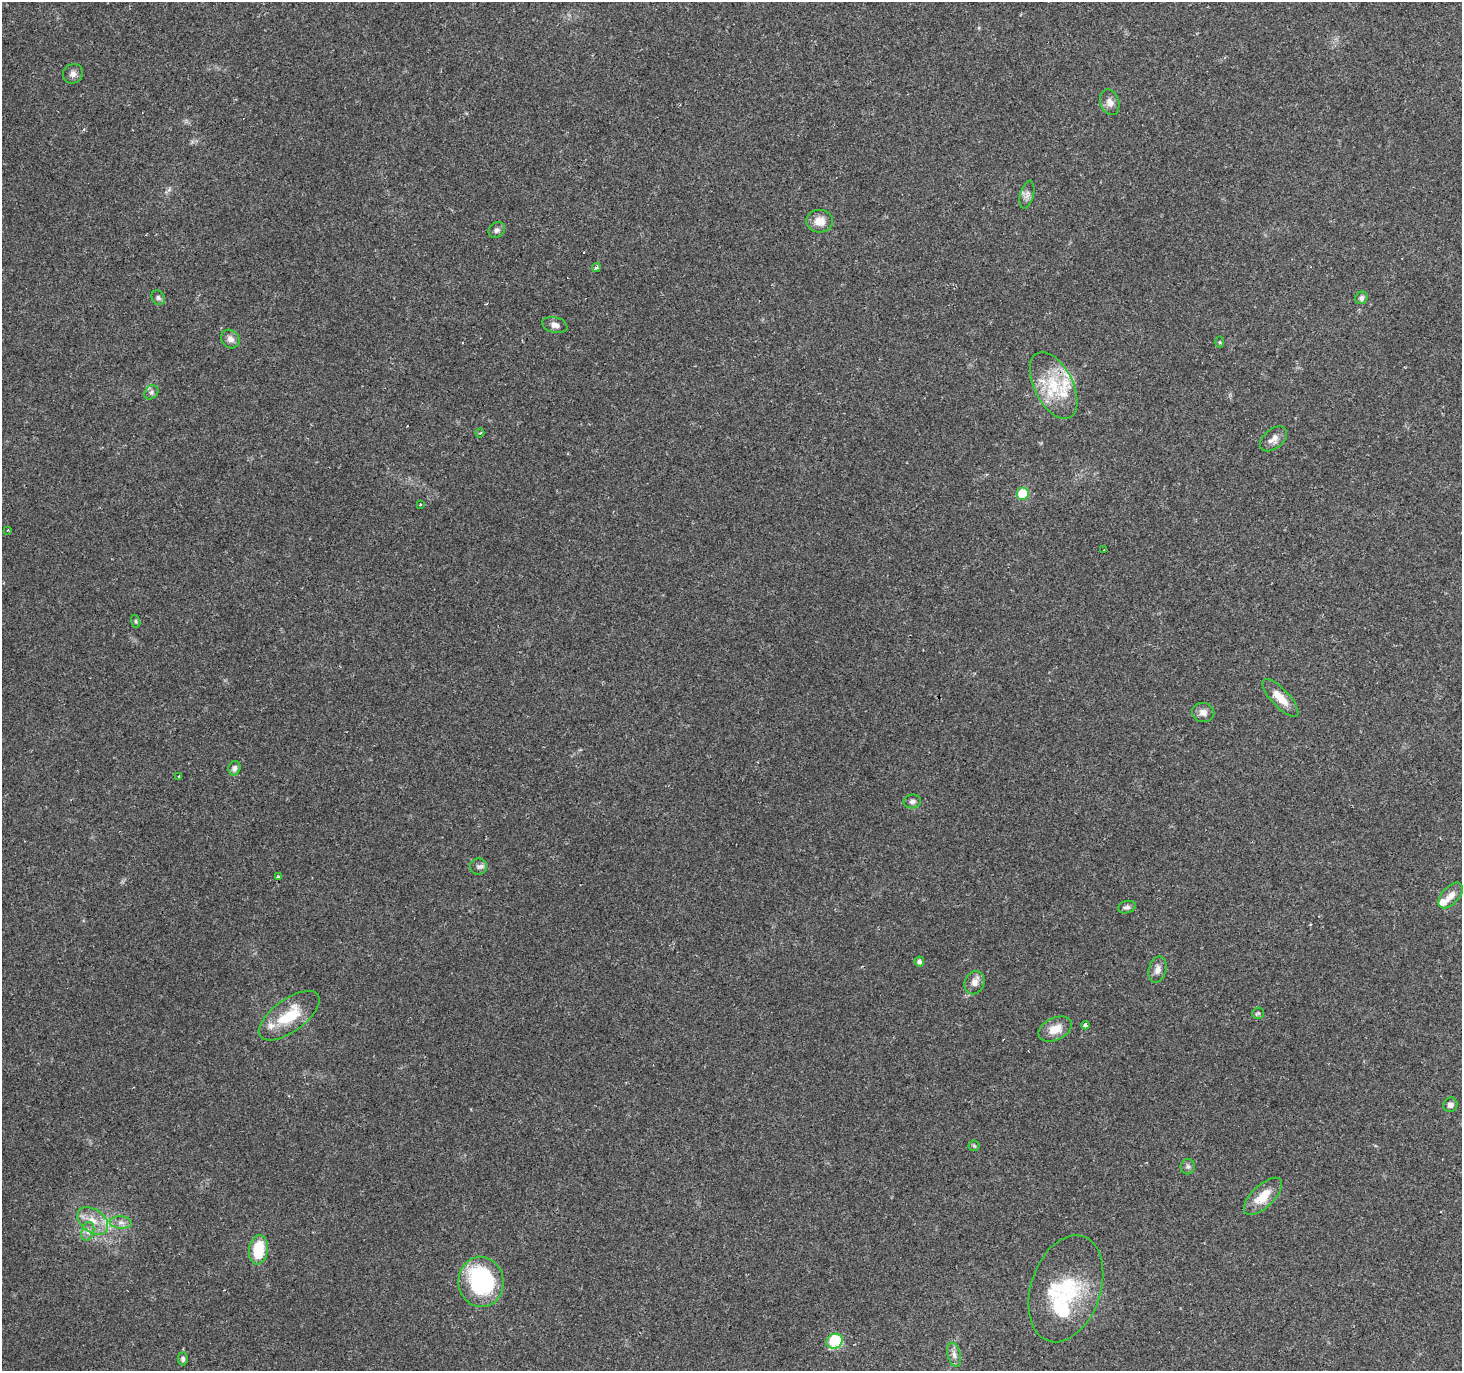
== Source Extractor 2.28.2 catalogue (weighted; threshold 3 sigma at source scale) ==
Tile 10 of 4 x 4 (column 2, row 3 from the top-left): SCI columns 1461-2920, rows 1558-2926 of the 5843 x 5920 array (HDU 1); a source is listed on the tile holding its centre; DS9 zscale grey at full resolution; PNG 1464 x 1373 px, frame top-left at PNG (2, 2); each listed source drawn as its Kron ellipse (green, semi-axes under 4 px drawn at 4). Shown black and unused: <1% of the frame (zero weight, under 2 of 3 exposures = <1% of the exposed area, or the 3 px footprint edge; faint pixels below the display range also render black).
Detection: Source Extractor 2.28.2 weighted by HDU 2 'WHT'; one run over the whole footprint, this tile lists its part. Background 0.0649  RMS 0.0047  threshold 0.0211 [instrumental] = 3 sigma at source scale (4.5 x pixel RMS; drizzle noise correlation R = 1.50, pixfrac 1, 0.0396/0.0396 arcsec/px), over >= 5 px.
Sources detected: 57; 1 inside a brighter object's white glare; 2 cosmic-ray / hot-pixel residue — neither listed nor drawn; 5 inside a brighter listed object's ellipse — not listed separately; the other 49 listed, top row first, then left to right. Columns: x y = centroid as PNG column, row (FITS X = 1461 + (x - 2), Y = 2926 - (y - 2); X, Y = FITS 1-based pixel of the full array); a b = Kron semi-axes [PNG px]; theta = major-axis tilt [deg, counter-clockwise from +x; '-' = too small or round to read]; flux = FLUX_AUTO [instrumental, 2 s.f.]
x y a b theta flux
73 74 10 9 - 2.3
1110 102 13 9 -72 3.2
1027 195 14 6 75 2.2
820 221 13 11 -4 5.7
497 230 9 7 41 1.4
596 268 4 3 - 1.1
158 298 8 6 -55 1.2
1361 298 6 6 - 1.6
555 325 13 8 -14 2.6
230 339 10 8 -47 2.8
1220 342 5 3 - 0.48
1054 385 36 19 -63 22
151 392 8 6 46 1.3
480 433 4 3 - 0.56
1274 439 15 9 39 3.5
1023 494 6 6 - 16
420 504 3 2 - 0.73
7 530 3 3 - 0.68
1104 550 3 2 - 0.63
136 621 7 4 -71 0.73
1280 698 24 9 -46 7.6
1203 712 11 9 -11 2.9
234 768 7 6 - 1.7
179 776 3 3 - 1.3
912 801 9 7 6 1.6
478 867 8 8 - 1.6
278 877 3 3 - 0.53
1451 895 15 8 48 4
1127 907 9 6 14 1.4
919 961 5 4 - 1.5
1158 969 13 8 74 3
974 983 12 9 68 3.3
1258 1013 6 5 - 0.76
289 1016 36 16 36 17
1085 1025 4 3 - 1.3
1055 1029 18 11 25 6.5
1450 1105 7 7 - 2
974 1146 5 5 - 0.73
1188 1167 8 7 - 1.3
1263 1196 24 11 44 9.3
93 1221 17 11 -36 7.3
121 1222 11 6 -4 2.3
88 1231 10 6 72 2.1
258 1250 15 9 82 18
481 1282 25 22 -84 58
1066 1289 55 35 71 39
834 1341 8 7 - 23
954 1355 12 6 -76 2.4
183 1359 6 5 - 1.2